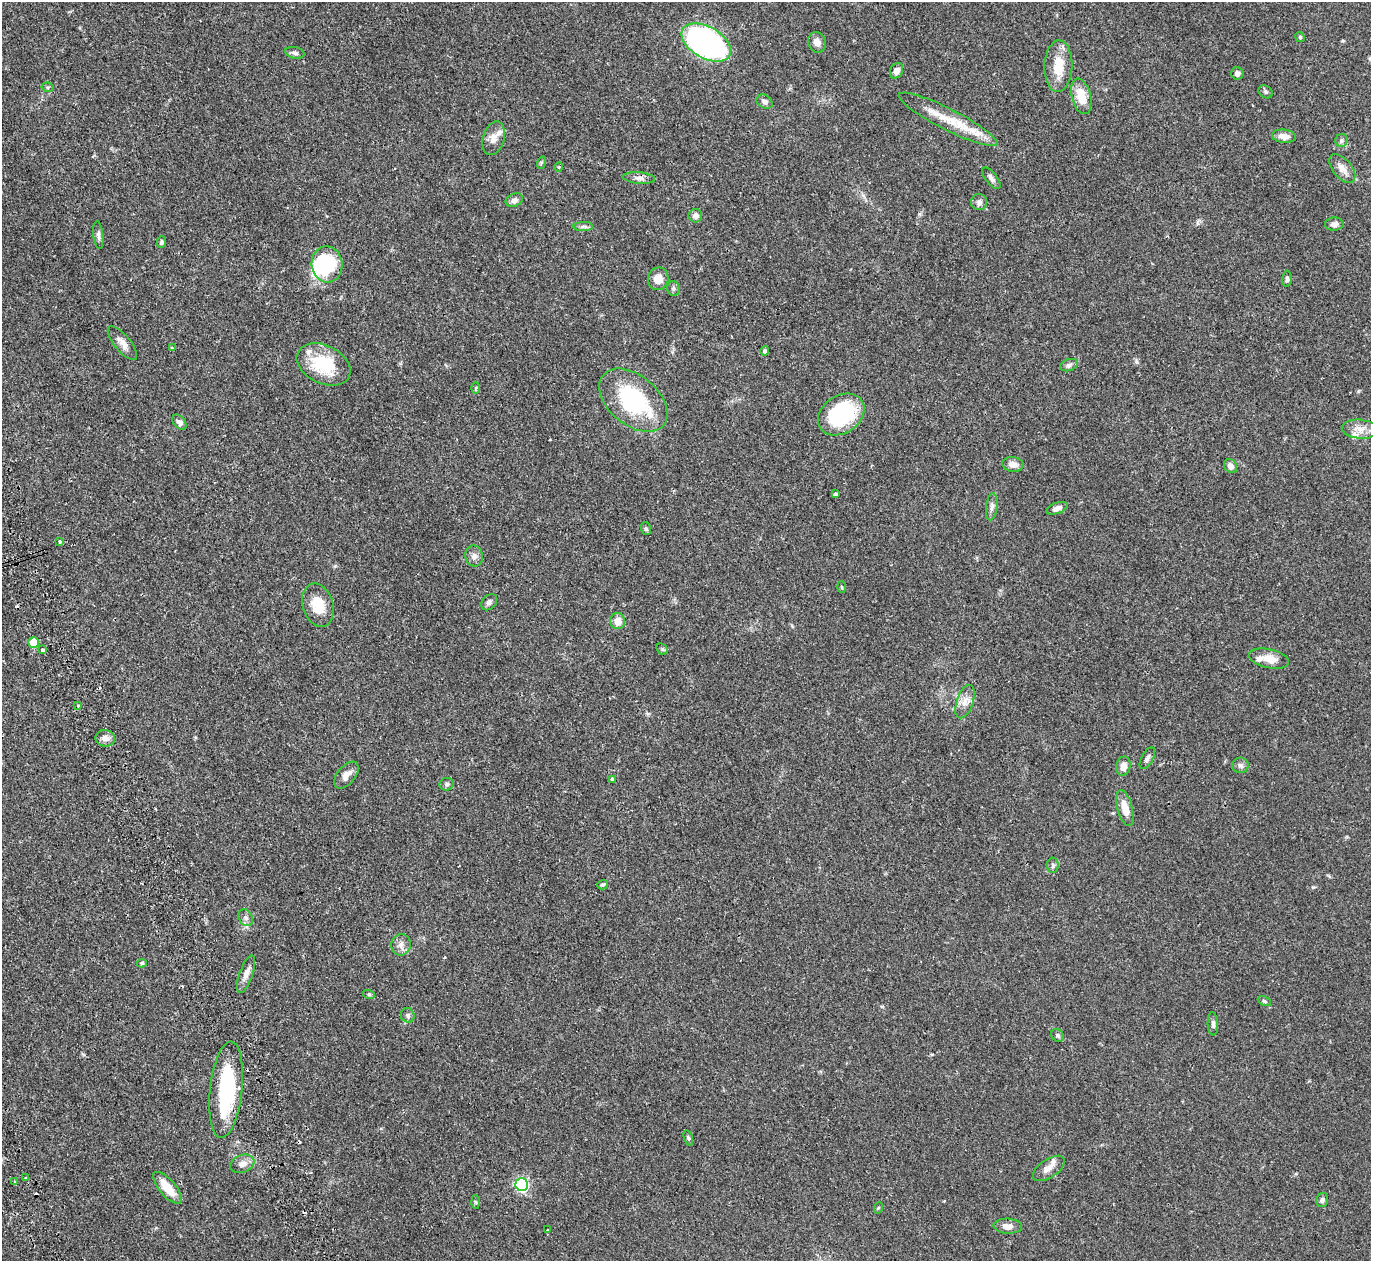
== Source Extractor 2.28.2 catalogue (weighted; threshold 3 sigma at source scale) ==
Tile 7 of 4 x 4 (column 3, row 2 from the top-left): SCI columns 3069-4437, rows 2994-4252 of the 6129 x 6111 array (HDU 1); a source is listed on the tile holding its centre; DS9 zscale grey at full resolution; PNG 1373 x 1263 px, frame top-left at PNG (2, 2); each listed source drawn as its Kron ellipse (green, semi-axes under 4 px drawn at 4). Shown black and unused: <1% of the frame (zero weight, under 2 of 3 exposures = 11% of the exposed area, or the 3 px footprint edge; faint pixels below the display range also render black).
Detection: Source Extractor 2.28.2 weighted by HDU 2 'WHT'; one run over the whole footprint, this tile lists its part. Background 0.0542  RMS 0.0046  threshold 0.0205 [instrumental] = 3 sigma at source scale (4.5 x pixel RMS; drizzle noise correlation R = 1.50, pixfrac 1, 0.05/0.05 arcsec/px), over >= 5 px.
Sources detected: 103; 2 inside a brighter object's white glare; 5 cosmic-ray / hot-pixel residue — neither listed nor drawn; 5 inside a brighter listed object's ellipse — not listed separately; the other 91 listed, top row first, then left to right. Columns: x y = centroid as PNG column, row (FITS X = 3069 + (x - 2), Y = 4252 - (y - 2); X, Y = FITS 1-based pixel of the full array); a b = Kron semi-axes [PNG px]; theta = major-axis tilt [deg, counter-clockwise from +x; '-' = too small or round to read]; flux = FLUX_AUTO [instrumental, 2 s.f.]
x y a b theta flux
1300 37 5 4 - 0.6
706 42 27 16 -30 140
817 42 10 9 - 2.7
295 53 9 5 -11 1.2
1058 66 26 14 88 10
896 71 8 6 62 2.6
1237 73 6 6 - 1.6
47 87 6 4 -11 0.66
1266 92 7 6 - 0.93
1081 96 18 9 -76 8.7
765 102 8 6 -31 1.5
948 119 55 10 -27 13
1284 136 12 6 -6 3
494 138 17 10 74 3.9
1341 140 6 6 - 0.97
541 163 6 4 72 0.6
559 167 4 3 - 0.38
1342 169 17 9 -50 3.7
639 178 16 5 -5 2
991 178 13 5 -51 1.7
514 200 9 6 25 1.9
979 202 8 8 - 1.6
695 216 7 7 - 1.9
1334 224 9 6 4 1.7
583 226 10 4 0 1.2
98 235 14 5 -84 1.4
161 242 6 4 87 0.79
327 264 18 15 -85 27
658 279 11 10 - 4.6
1287 279 8 4 89 0.96
673 289 7 6 - 0.98
122 343 21 8 -51 3.3
172 348 4 3 - 0.55
765 351 4 4 - 0.99
324 364 28 19 -26 20
1069 365 9 5 20 1.2
476 388 6 4 89 0.54
633 400 39 24 -40 41
841 414 25 18 34 37
179 422 9 5 -50 1.5
1360 429 18 9 -6 4.3
1013 464 11 7 -8 3.1
1230 466 7 6 - 2.4
835 494 4 3 - 1.7
992 507 13 5 84 1.6
1057 508 11 5 20 2.1
646 529 6 5 - 0.7
60 542 3 3 - 1.4
474 556 10 8 -78 2
841 587 6 4 -87 0.48
489 602 9 6 45 1.4
318 605 22 15 -73 9.1
618 621 8 7 - 4.2
34 642 5 5 - 13
662 649 6 5 - 0.62
43 650 3 3 - 2
1269 659 20 9 -12 5.6
965 701 17 8 71 3.6
78 706 3 3 - 0.45
105 738 10 8 -9 2.4
1147 758 12 5 62 1.4
1240 765 8 8 - 1.5
1123 766 9 7 78 3.2
346 775 16 9 50 3.5
612 779 4 3 - 2.5
447 784 7 6 - 1
1125 808 18 7 -76 5.6
1053 865 8 5 89 0.96
603 885 5 4 - 0.63
246 918 9 7 -59 1.5
401 945 11 9 77 2.5
142 963 5 4 - 0.75
246 974 20 6 71 2.8
369 995 6 4 -19 0.62
1264 1001 7 4 -27 0.66
408 1015 7 6 - 1.1
1213 1024 11 5 -86 1.2
1057 1035 7 5 -46 0.99
226 1090 48 16 84 38
688 1138 8 4 -72 0.74
242 1164 12 8 21 2.9
1049 1168 18 9 34 3.2
26 1178 3 3 - 1.5
15 1182 3 3 - 1.5
522 1185 6 6 - 67
167 1188 20 8 -49 7.8
1322 1200 7 6 - 1.2
475 1202 7 4 -87 0.58
878 1208 6 3 71 0.45
1008 1226 14 7 -3 2.9
547 1230 3 3 - 0.81
Overlapping masked pixels (flux is a lower limit): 1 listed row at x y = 226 1090
Unlisted compact peaks at least as high as the median listed source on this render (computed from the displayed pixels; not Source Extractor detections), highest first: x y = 1313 887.